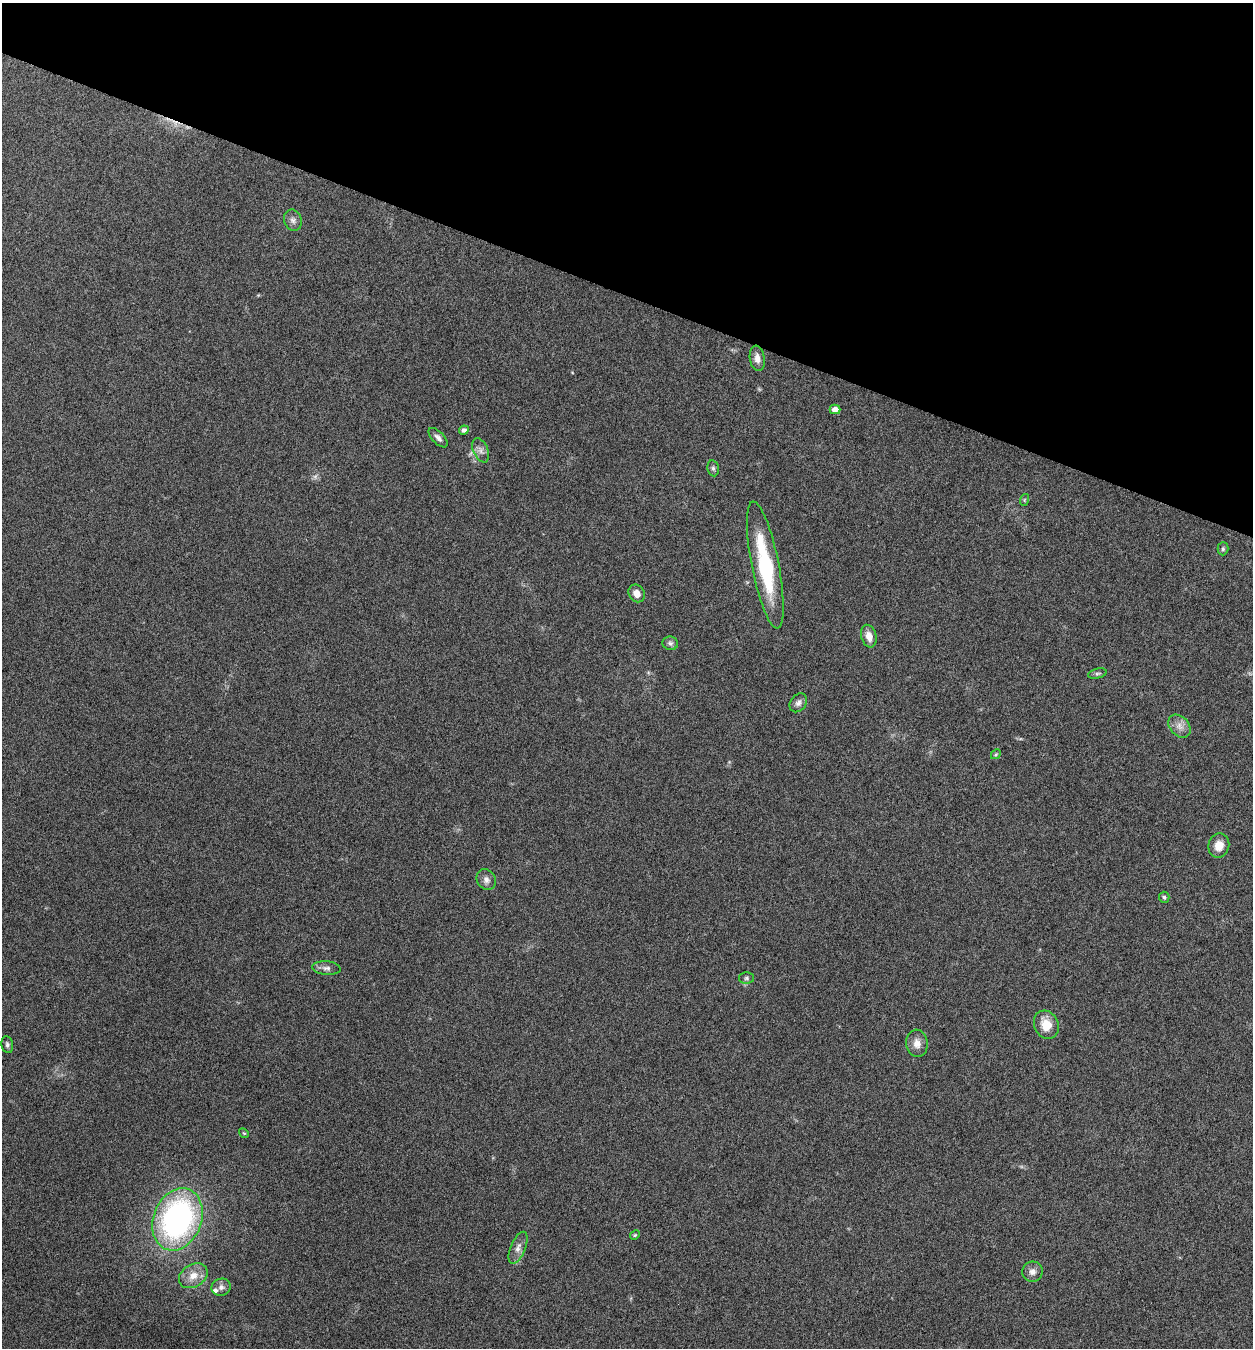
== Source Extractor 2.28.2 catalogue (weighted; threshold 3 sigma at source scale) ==
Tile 2 of 4 x 4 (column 2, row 1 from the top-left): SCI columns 1516-2766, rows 4039-5384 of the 5405 x 5390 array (HDU 1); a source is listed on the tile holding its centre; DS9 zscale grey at full resolution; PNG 1255 x 1350 px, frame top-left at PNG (2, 3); each listed source drawn as its Kron ellipse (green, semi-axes under 4 px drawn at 4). Shown black and unused: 22% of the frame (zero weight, under 5 of 9 exposures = <1% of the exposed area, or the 3 px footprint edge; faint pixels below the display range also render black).
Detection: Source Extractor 2.28.2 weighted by HDU 2 'WHT'; one run over the whole footprint, this tile lists its part. Background 0.261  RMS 0.0066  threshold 0.0271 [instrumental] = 3 sigma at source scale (4.09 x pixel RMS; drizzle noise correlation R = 1.36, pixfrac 0.8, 0.05/0.05 arcsec/px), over >= 5 px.
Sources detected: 36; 2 too faint to see at this stretch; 1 cosmic-ray / hot-pixel residue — neither listed nor drawn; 1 inside a brighter listed object's ellipse — not listed separately; the other 32 listed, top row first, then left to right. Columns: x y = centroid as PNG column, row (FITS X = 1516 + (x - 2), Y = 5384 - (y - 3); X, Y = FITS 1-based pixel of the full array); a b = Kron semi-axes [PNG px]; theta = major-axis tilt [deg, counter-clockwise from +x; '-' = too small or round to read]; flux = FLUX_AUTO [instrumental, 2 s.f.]
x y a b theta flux
293 220 11 8 -72 2.8
757 358 13 7 -81 3.9
835 409 5 4 - 4.2
464 430 5 4 - 1.9
438 438 12 6 -46 2.5
481 450 13 7 -67 3.2
713 468 8 5 -80 1.5
1024 500 6 3 72 0.67
1223 549 6 5 - 1.1
765 565 65 13 -79 53
637 593 9 7 -58 4.9
869 636 11 7 -74 5.1
670 643 8 6 -8 1.6
1097 674 9 5 14 1.3
798 703 10 7 53 2.5
1179 726 13 9 -48 4.7
996 754 5 4 - 0.87
1219 845 12 10 75 6.8
486 880 11 9 -57 3.2
1164 897 5 5 - 1.2
326 968 14 6 -5 2.8
746 978 7 6 - 1.3
1046 1025 14 12 -64 11
917 1043 14 11 -83 5.2
7 1045 9 5 -80 1.6
244 1133 5 4 - 0.72
177 1219 32 24 69 160
635 1235 5 4 - 0.77
518 1248 17 7 68 4.2
1032 1272 10 10 - 3.5
193 1276 15 11 32 7.6
221 1287 10 8 17 2.8